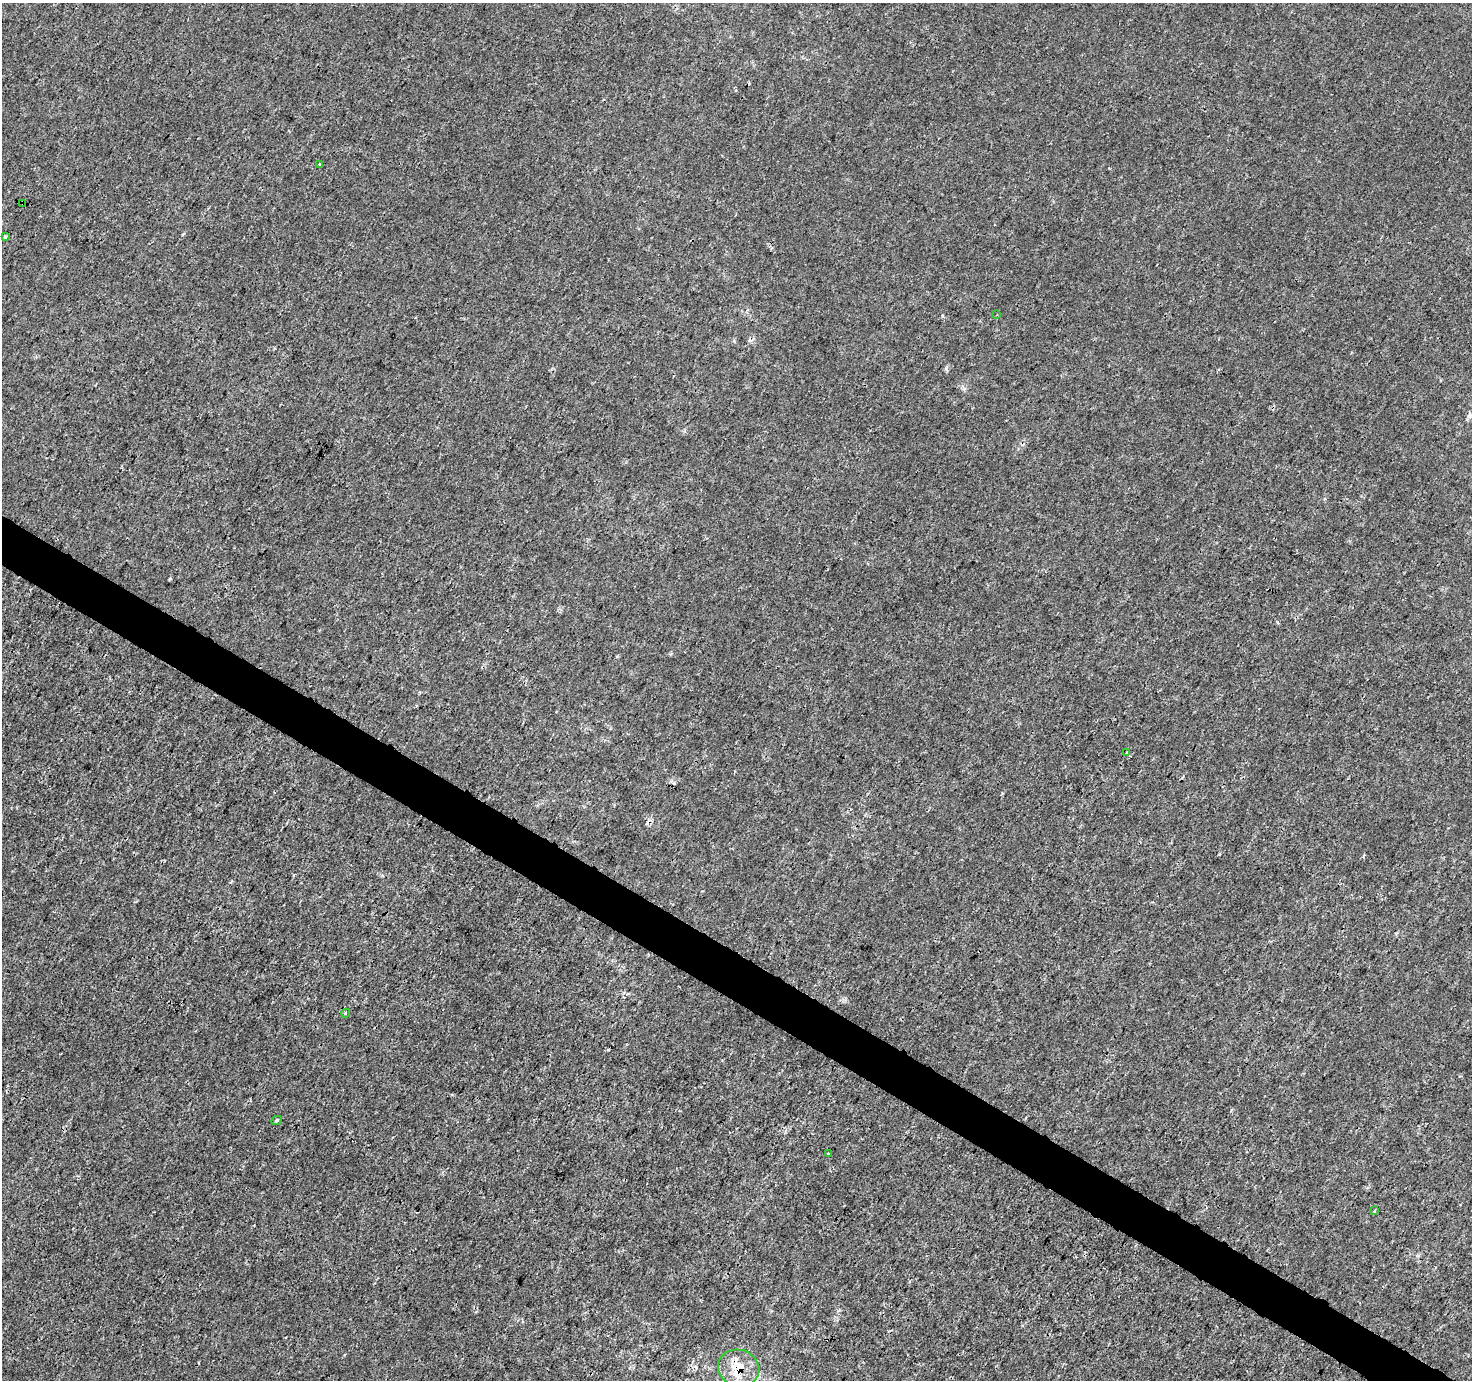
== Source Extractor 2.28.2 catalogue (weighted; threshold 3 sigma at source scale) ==
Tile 6 of 4 x 4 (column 2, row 2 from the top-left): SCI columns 1481-2950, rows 3014-4391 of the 5893 x 5961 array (HDU 1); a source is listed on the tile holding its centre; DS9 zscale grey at full resolution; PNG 1474 x 1382 px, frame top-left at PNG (2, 3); each listed source drawn as its Kron ellipse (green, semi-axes under 4 px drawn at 4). Shown black and unused: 3% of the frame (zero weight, under 3 of 4 exposures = <1% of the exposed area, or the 3 px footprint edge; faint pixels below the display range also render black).
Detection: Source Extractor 2.28.2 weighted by HDU 2 'WHT'; one run over the whole footprint, this tile lists its part. Background 1.24e-04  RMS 0.0015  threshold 0.00653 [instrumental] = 3 sigma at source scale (4.5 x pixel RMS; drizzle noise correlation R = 1.50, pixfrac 1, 0.0396/0.0396 arcsec/px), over >= 5 px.
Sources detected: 14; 4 cosmic-ray / hot-pixel residue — neither listed nor drawn; the other 10 listed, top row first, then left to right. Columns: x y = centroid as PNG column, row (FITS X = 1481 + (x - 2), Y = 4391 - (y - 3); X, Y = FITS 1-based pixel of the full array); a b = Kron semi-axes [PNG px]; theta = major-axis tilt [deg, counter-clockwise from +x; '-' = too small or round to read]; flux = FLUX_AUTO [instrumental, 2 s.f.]
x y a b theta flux
320 164 3 3 - 0.56
23 203 3 3 - 0.41
5 237 3 3 - 0.38
997 315 3 2 - 0.1
1127 752 3 3 - 0.12
346 1013 4 3 - 0.14
277 1120 5 4 - 0.27
829 1154 3 3 - 0.26
1374 1211 4 3 - 0.14
739 1368 21 18 -18 3.7
Overlapping masked pixels (flux is a lower limit): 2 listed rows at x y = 23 203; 739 1368
Unlisted compact peaks at least as high as the median listed source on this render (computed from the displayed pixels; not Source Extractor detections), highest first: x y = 946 368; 942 316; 964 389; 1277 622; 170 578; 734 341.